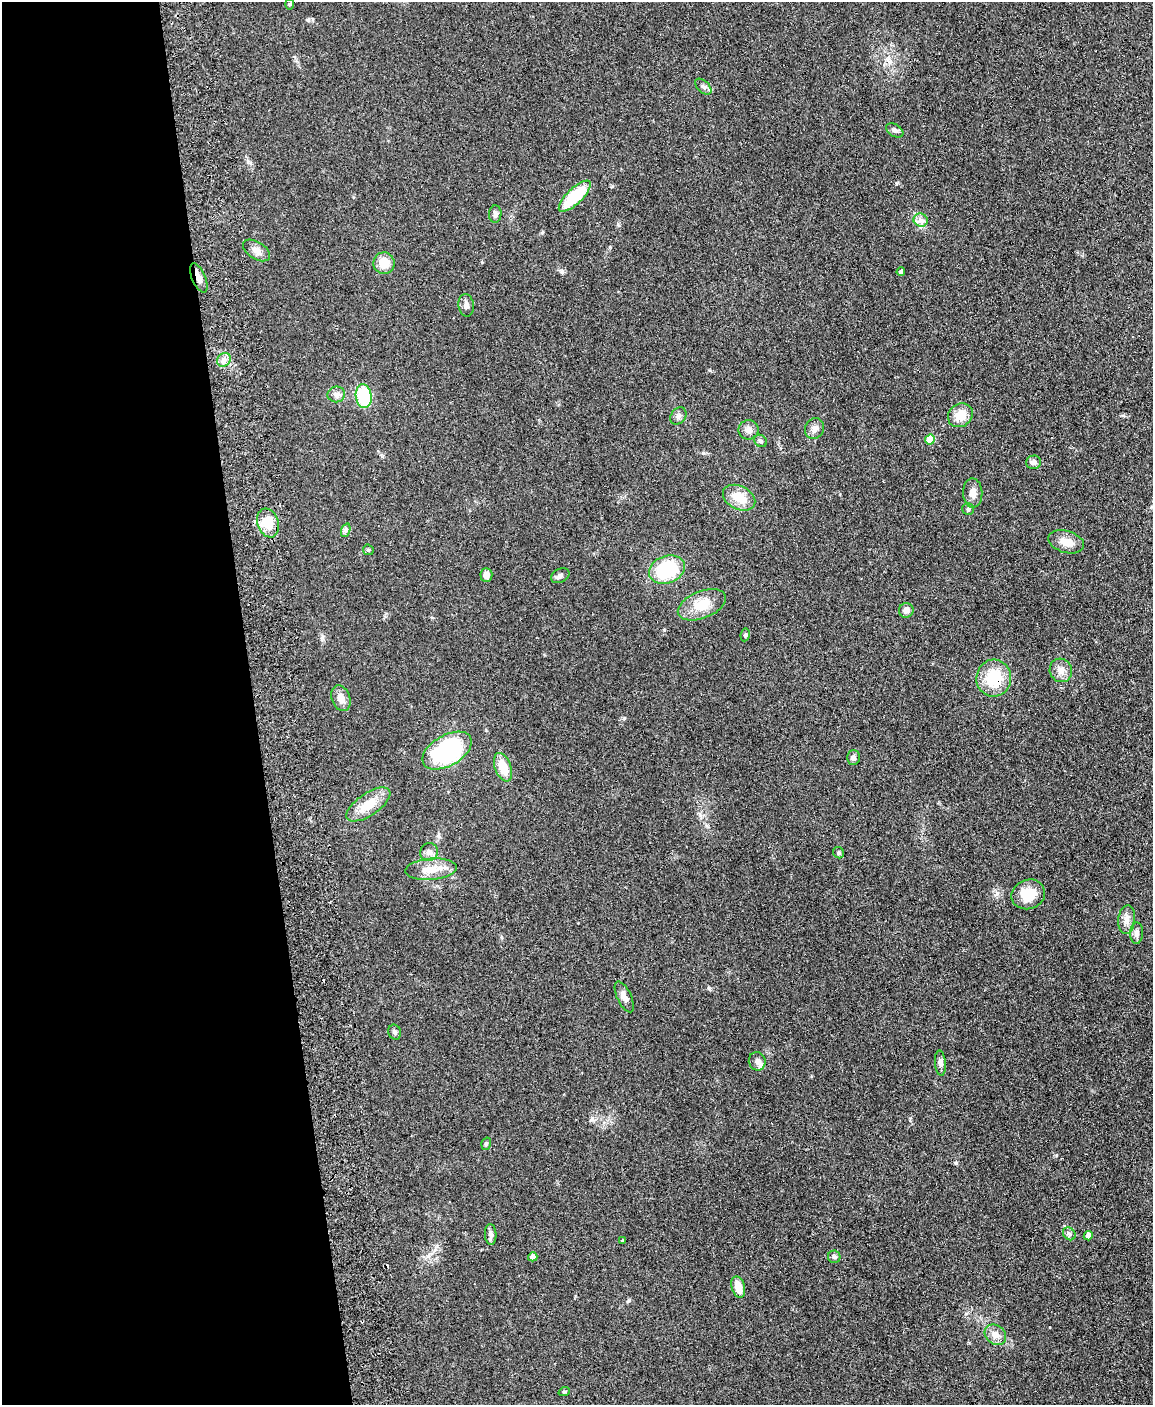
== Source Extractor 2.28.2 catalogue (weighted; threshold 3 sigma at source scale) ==
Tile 5 of 4 x 3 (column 1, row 2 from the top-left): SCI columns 57-1207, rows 1651-3053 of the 4717 x 4598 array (HDU 1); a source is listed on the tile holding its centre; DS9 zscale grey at full resolution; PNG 1155 x 1407 px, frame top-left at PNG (2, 2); each listed source drawn as its Kron ellipse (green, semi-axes under 4 px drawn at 4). Shown black and unused: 22% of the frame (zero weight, under 2 of 3 exposures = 3% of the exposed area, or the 3 px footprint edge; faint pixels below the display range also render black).
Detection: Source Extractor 2.28.2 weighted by HDU 2 'WHT'; one run over the whole footprint, this tile lists its part. Background 0.0922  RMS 0.0091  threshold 0.0411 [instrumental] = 3 sigma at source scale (4.5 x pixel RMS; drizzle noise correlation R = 1.50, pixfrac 1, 0.05/0.05 arcsec/px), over >= 5 px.
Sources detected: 65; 2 cosmic-ray / hot-pixel residue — neither listed nor drawn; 2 inside a brighter listed object's ellipse — not listed separately; the other 61 listed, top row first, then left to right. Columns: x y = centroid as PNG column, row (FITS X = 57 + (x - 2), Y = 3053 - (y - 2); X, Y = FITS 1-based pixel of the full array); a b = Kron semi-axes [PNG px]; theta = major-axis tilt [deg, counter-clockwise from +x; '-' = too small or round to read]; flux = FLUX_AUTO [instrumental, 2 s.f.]
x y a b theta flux
290 4 5 3 - 0.89
703 87 10 5 -44 2.6
895 130 9 6 -31 2.5
575 196 21 8 44 39
495 214 8 6 85 2.5
921 220 7 6 - 3.4
257 250 15 8 -32 5.5
384 263 11 10 - 13
901 272 4 4 - 2.1
199 278 15 6 -67 5.1
466 305 11 7 -82 4
224 360 7 6 - 3.3
336 394 9 8 - 3.6
364 396 12 8 -81 50
960 415 13 11 37 13
678 416 9 7 52 2.9
814 429 11 9 60 4.3
749 430 10 9 - 4.5
930 440 5 5 - 26
760 441 7 5 -37 2
1034 462 7 7 - 3.6
973 493 15 10 -89 7.2
739 498 17 11 -27 17
968 509 6 5 - 1.6
268 523 15 10 -69 20
346 530 7 4 71 1.8
1066 542 18 11 -16 9.6
368 550 6 5 - 1.2
667 570 18 13 21 57
486 575 7 6 - 4.8
560 576 10 6 26 2.5
702 605 25 13 22 18
906 610 7 7 - 3.9
745 635 6 4 81 1.5
1061 670 12 11 - 6.9
994 678 18 17 - 33
341 698 13 9 -71 6.3
447 751 27 15 30 100
853 758 7 6 - 3
503 767 15 8 -70 17
368 804 25 11 34 18
429 852 9 8 - 4.5
839 853 6 5 - 1.6
431 869 26 10 5 13
1028 894 17 14 22 20
1127 920 14 8 84 6
1137 933 11 6 88 3.7
624 997 16 7 -65 5.1
395 1032 7 6 - 2.1
757 1061 9 8 - 3.7
940 1063 12 5 -85 3.7
486 1144 6 4 72 1.5
491 1234 10 6 -87 3.5
1069 1234 7 5 -46 2
1088 1236 5 4 - 5.5
623 1240 3 3 - 1.9
533 1257 5 4 - 5.3
834 1257 6 6 - 1.8
738 1287 11 6 -75 12
995 1335 11 9 -38 6.9
564 1392 6 3 18 0.98
Overlapping masked pixels (flux is a lower limit): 2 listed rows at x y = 199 278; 994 678
Unlisted compact peaks at least as high as the median listed source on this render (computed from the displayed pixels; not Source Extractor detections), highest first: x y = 624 718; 562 272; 709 988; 308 20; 703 453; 629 1300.